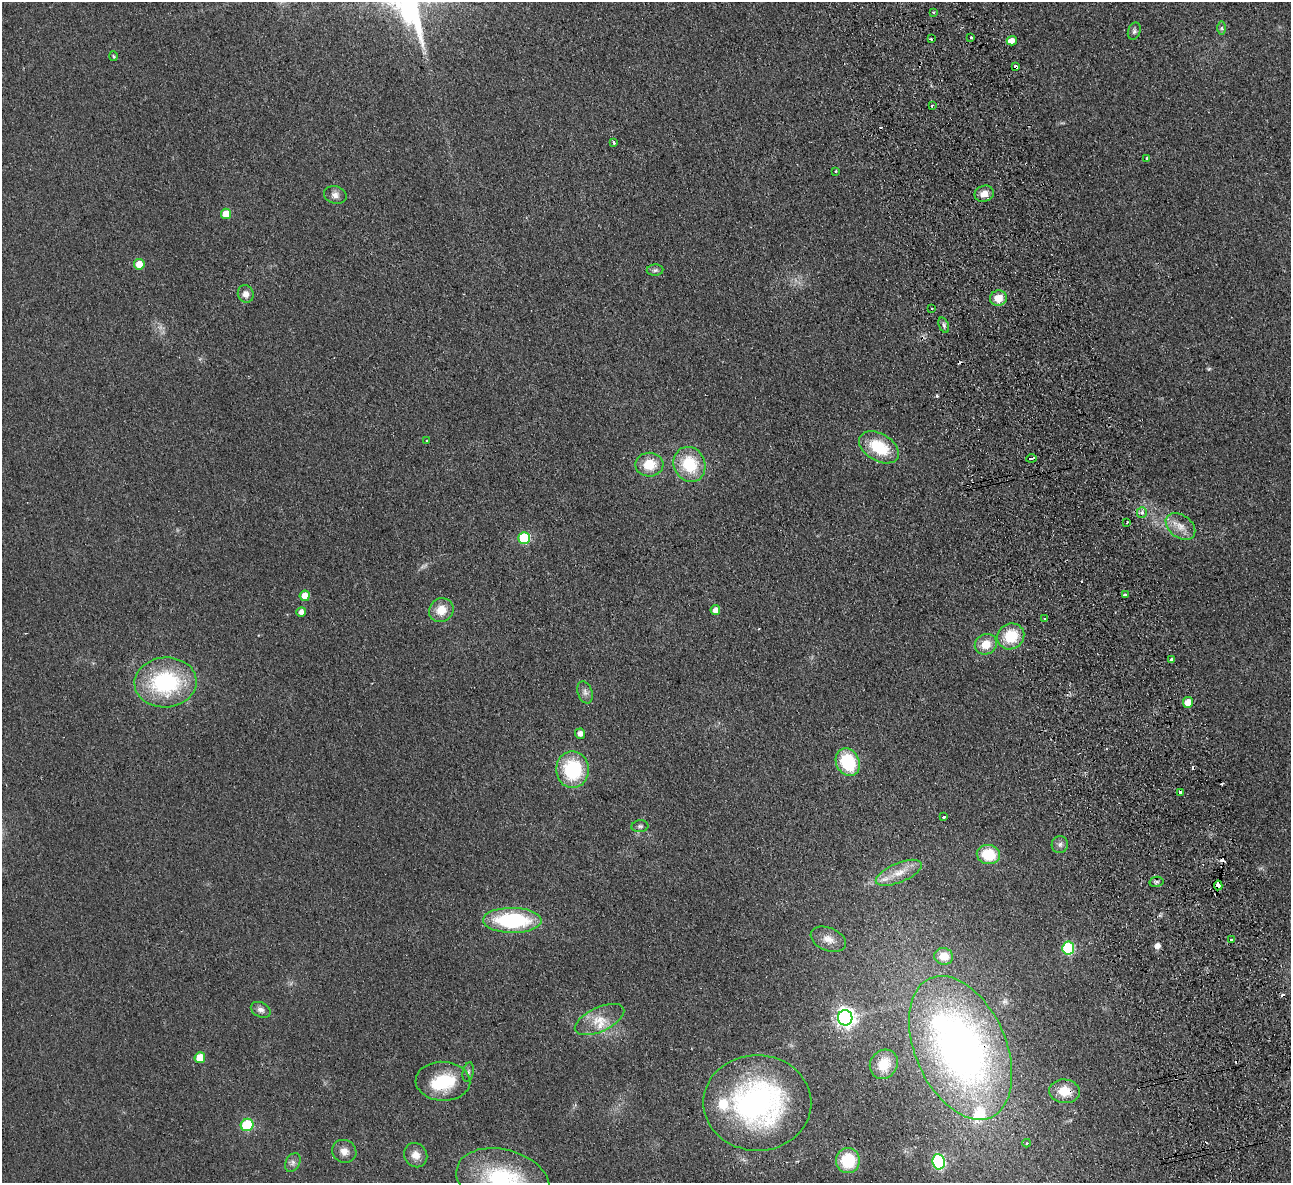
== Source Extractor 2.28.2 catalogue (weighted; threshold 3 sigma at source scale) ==
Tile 6 of 4 x 4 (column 2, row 2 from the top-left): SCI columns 1344-2632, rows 2646-3826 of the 5266 x 5170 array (HDU 1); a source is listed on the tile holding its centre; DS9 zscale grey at full resolution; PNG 1293 x 1185 px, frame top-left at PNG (2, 2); each listed source drawn as its Kron ellipse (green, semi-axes under 4 px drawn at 4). Shown black and unused: <1% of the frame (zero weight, under 2 of 3 exposures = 3% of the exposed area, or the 3 px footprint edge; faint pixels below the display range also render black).
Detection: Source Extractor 2.28.2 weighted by HDU 2 'WHT'; one run over the whole footprint, this tile lists its part. Background 0.0851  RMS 0.0094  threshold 0.0421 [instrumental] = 3 sigma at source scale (4.5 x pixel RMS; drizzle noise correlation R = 1.50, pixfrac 1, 0.05/0.05 arcsec/px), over >= 5 px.
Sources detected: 91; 2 inside a brighter object's white glare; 9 cosmic-ray / hot-pixel residue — neither listed nor drawn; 4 inside a brighter listed object's ellipse — not listed separately; the other 76 listed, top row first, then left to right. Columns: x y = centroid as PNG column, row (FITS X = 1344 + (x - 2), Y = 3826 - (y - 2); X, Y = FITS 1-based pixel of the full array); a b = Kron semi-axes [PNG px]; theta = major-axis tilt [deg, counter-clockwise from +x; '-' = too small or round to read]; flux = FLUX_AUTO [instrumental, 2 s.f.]
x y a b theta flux
934 12 3 3 - 1.8
1222 28 7 4 -90 1.5
1134 31 9 6 71 2.4
971 37 3 2 - 0.99
931 39 3 3 - 2
1012 41 5 4 - 6.4
114 56 5 3 - 0.96
1016 67 4 3 - 20
932 105 4 3 - 1.5
614 142 3 3 - 3.1
1147 158 3 3 - 2.1
836 171 3 2 - 0.92
984 194 10 8 20 8.6
335 195 11 8 -15 5
226 214 5 5 - 18
139 264 5 5 - 12
655 270 8 5 1 2.3
246 294 9 8 - 5.7
998 298 8 8 - 12
932 308 4 3 - 1.2
944 325 8 5 -69 2.1
427 441 3 3 - 1.3
879 447 22 13 -31 38
1031 458 5 3 - 11
689 464 18 15 -67 39
649 465 14 12 -1 20
1142 513 5 5 - 3.5
1127 522 3 2 - 0.98
1180 526 16 11 -37 11
524 538 6 5 - 77
1125 595 4 3 - 14
305 596 5 5 - 11
441 610 12 11 - 14
715 610 5 5 - 5.7
301 612 5 5 - 4.7
1045 619 3 2 - 0.98
1011 636 14 12 34 29
986 644 11 10 - 14
1172 660 3 3 - 4.2
165 682 31 25 5 93
585 692 11 7 -71 4
1188 703 5 5 - 10
580 734 5 5 - 4.8
848 762 14 11 -63 49
572 770 18 16 -90 58
1180 793 3 3 - 24
944 817 3 3 - 2.1
640 826 8 6 7 2.1
1060 844 8 8 - 3.5
988 854 12 9 -12 31
899 873 24 9 23 14
1156 882 7 5 11 2.1
1218 885 5 3 - 59
512 920 29 12 -1 87
828 939 18 11 -22 9.6
1231 940 3 3 - 2.1
1068 948 6 6 - 74
944 956 9 8 - 14
261 1010 10 7 -26 4.1
845 1018 7 7 - 460
599 1019 26 12 25 17
961 1048 76 45 -66 440
200 1058 5 5 - 19
884 1064 15 13 54 19
468 1072 10 5 77 2.6
443 1081 27 19 -2 42
1064 1091 15 12 -6 15
757 1103 54 47 0 220
247 1125 6 6 - 52
1027 1143 4 4 - 1.3
344 1151 12 11 - 7.4
416 1155 12 11 - 8.3
848 1161 12 12 - 34
293 1162 10 7 61 3.6
939 1162 8 6 -81 130
503 1180 47 30 -15 87
Overlapping masked pixels (flux is a lower limit): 6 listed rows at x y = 1016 67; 1180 793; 1218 885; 961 1048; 1064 1091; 757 1103
Isophote crosses this tile's border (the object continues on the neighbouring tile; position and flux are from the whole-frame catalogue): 2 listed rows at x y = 757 1103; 503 1180